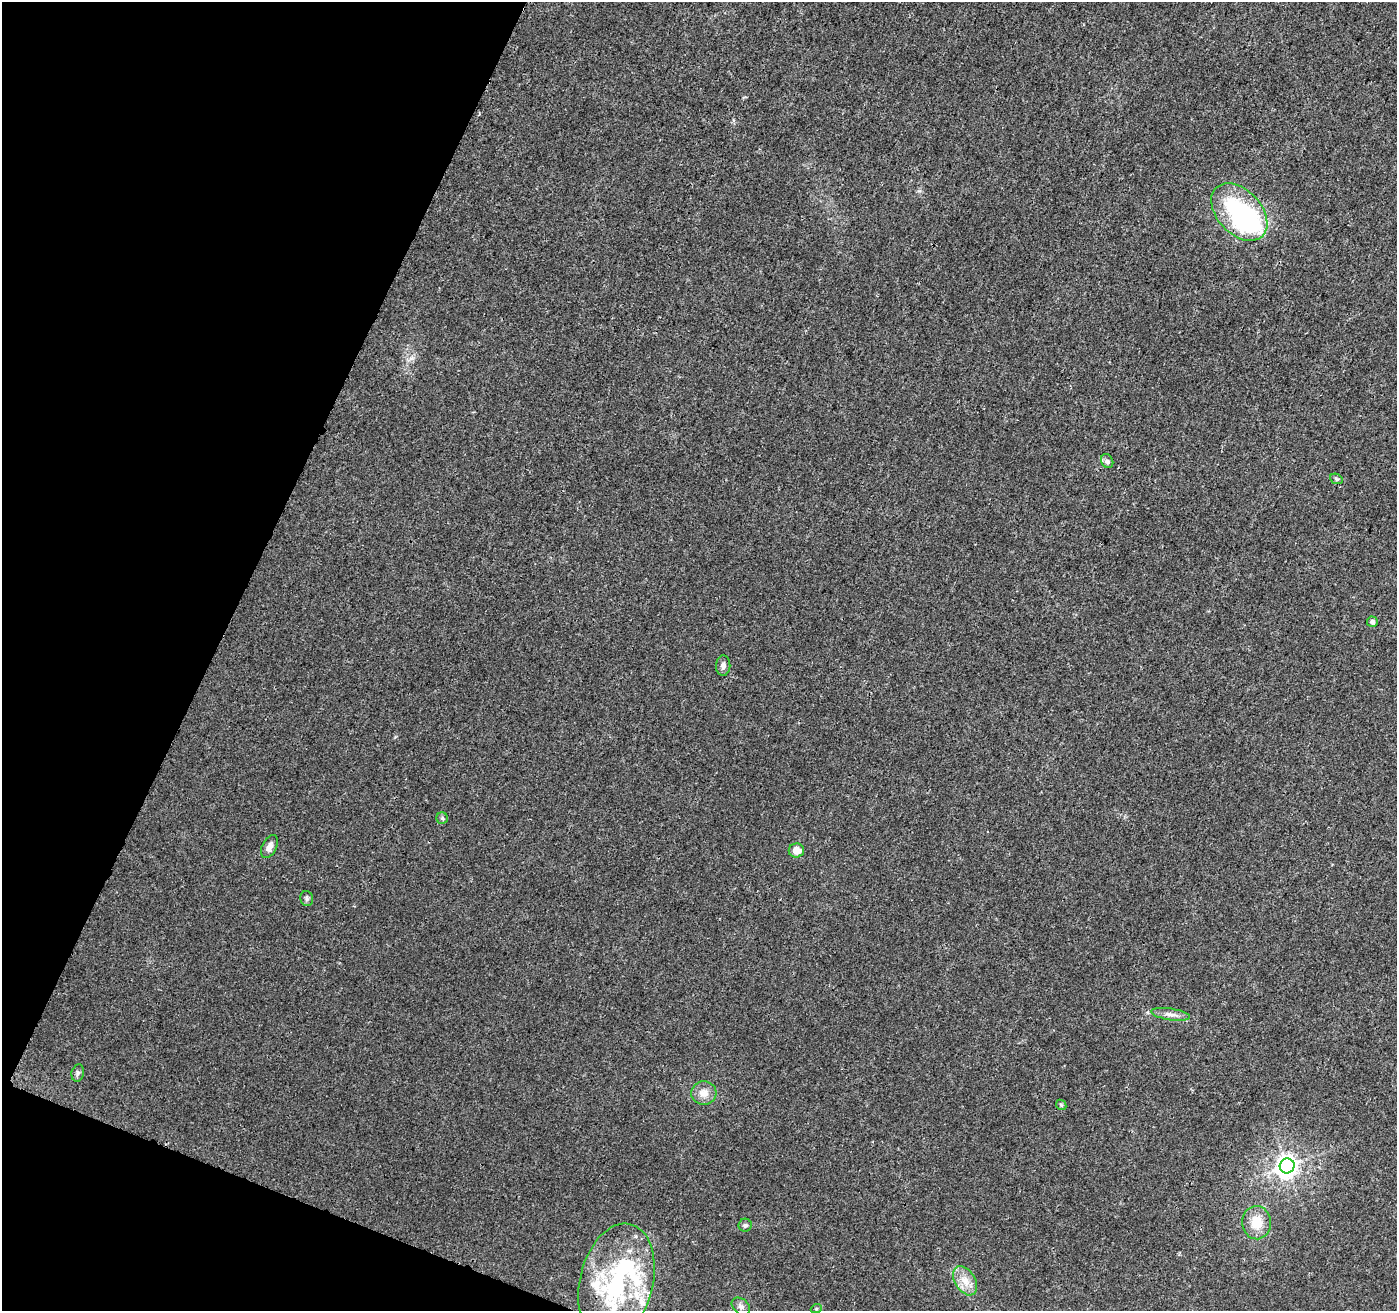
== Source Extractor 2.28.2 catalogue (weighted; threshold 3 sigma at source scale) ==
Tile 9 of 4 x 4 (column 1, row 3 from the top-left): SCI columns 12-1406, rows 1528-2836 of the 5612 x 5737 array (HDU 1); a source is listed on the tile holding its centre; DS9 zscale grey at full resolution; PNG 1399 x 1313 px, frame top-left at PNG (2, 2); each listed source drawn as its Kron ellipse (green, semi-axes under 4 px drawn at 4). Shown black and unused: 19% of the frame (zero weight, under 3 of 4 exposures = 1% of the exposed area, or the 3 px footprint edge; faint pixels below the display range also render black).
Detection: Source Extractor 2.28.2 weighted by HDU 2 'WHT'; one run over the whole footprint, this tile lists its part. Background 0.00894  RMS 0.0029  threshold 0.0129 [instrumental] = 3 sigma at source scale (4.5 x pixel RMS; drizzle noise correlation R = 1.50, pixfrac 1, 0.0396/0.0396 arcsec/px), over >= 5 px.
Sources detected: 26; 2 inside a brighter object's white glare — neither listed nor drawn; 4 inside a brighter listed object's ellipse — not listed separately; the other 20 listed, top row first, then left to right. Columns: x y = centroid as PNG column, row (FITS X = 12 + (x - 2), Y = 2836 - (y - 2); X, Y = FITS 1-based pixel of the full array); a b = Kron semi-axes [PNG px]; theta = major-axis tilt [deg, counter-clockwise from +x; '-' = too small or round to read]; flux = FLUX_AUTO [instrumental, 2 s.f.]
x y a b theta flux
1239 212 33 22 -47 34
1107 461 7 6 - 0.73
1336 479 6 5 - 0.48
1372 622 5 5 - 0.97
723 666 10 7 89 1.1
442 818 6 5 - 0.53
269 847 12 7 61 1.6
796 851 7 7 - 3.1
307 898 7 6 - 0.69
1171 1014 19 5 -9 1.9
78 1073 9 6 79 0.72
704 1093 12 11 - 2.7
1061 1105 6 4 -46 0.45
1287 1166 7 7 - 200
1256 1223 16 14 -87 5.8
745 1225 6 6 - 0.59
965 1281 16 10 -58 3.5
616 1282 59 36 76 39
741 1306 10 7 -41 1.1
816 1309 5 3 - 0.28